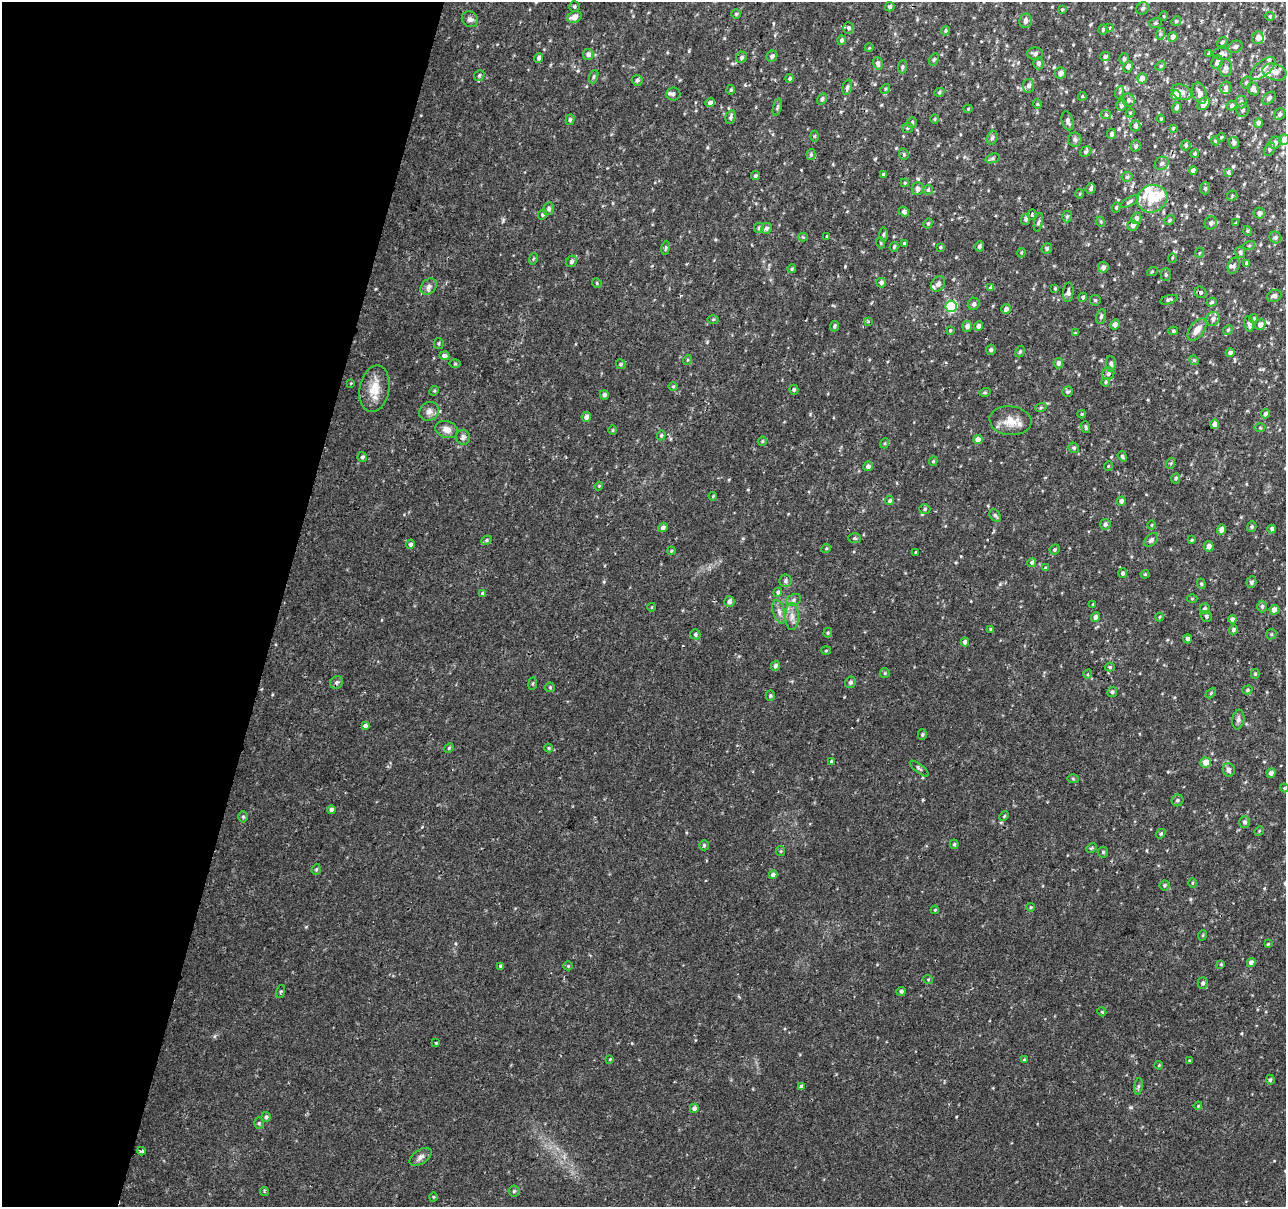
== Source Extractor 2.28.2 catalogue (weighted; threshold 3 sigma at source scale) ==
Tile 9 of 4 x 4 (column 1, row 3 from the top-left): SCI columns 6-1289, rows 1489-2693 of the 5141 x 5324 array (HDU 1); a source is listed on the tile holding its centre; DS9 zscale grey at full resolution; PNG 1288 x 1209 px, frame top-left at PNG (2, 2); each listed source drawn as its Kron ellipse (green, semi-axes under 4 px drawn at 4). Shown black and unused: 22% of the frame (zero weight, under 2 of 3 exposures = <1% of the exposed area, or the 3 px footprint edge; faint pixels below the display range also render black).
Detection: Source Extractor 2.28.2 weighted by HDU 2 'WHT'; one run over the whole footprint, this tile lists its part. Background 0.0195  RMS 0.0032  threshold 0.0145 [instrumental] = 3 sigma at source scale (4.5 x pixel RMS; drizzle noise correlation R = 1.50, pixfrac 1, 0.0396/0.0396 arcsec/px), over >= 5 px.
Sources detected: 379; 2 cosmic-ray / hot-pixel residue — neither listed nor drawn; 13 inside a brighter listed object's ellipse — not listed separately; the other 364 listed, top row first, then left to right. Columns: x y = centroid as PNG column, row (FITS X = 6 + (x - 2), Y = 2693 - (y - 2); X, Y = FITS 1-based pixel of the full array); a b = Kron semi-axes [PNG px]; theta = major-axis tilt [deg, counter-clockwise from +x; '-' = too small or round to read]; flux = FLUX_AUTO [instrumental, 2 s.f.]
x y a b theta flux
574 7 5 5 - 0.51
890 7 5 4 - 0.7
1143 8 6 5 - 0.68
1062 10 3 3 - 0.31
736 14 4 4 - 0.4
1164 16 5 3 - 0.29
1270 16 4 4 - 0.36
574 17 7 5 23 2.3
470 19 8 7 - 1.1
1026 21 7 6 - 1.4
1176 21 5 4 - 0.41
1155 23 6 5 - 0.58
848 28 6 5 - 0.83
1110 28 3 3 - 0.98
1103 29 5 4 - 0.63
946 31 5 4 - 0.44
1160 34 6 4 72 0.45
1173 37 5 4 - 1.8
1258 38 6 6 - 1.5
842 40 5 4 - 0.68
1222 42 5 3 - 0.43
1235 47 7 6 - 0.85
869 48 4 3 - 0.26
588 54 5 5 - 1.5
1035 54 8 6 0 1.1
1209 54 3 3 - 0.49
1222 54 9 6 -5 1.2
772 56 6 5 - 0.94
1105 56 5 4 - 0.74
741 57 6 5 - 0.73
539 58 5 4 - 0.95
1124 59 5 4 - 0.54
934 60 6 4 62 0.47
1217 62 7 5 61 1.5
878 63 6 5 - 1.1
1038 63 6 5 - 1
1161 66 5 4 - 0.45
902 67 7 4 84 0.55
1128 67 6 4 62 1.3
1226 68 9 6 89 1.2
1263 68 15 7 41 2.3
1274 72 12 8 -17 2.3
1061 73 6 5 - 1.2
479 75 6 5 - 0.52
594 77 7 4 71 0.54
790 78 4 4 - 0.62
1142 78 5 5 - 1.8
637 80 5 5 - 0.83
1246 83 6 4 73 0.55
1029 86 7 5 81 1.2
847 87 7 4 74 0.7
1226 88 6 5 - 0.92
885 89 5 4 - 0.43
1253 89 7 5 -58 1.8
731 90 5 4 - 0.45
939 92 5 4 - 0.53
1120 92 6 4 71 0.43
1182 92 10 7 -27 1.8
1199 93 11 6 -73 1.6
673 94 7 6 - 1.1
1176 95 5 5 - 4.5
1082 96 4 4 - 0.41
1269 98 8 5 44 0.93
822 99 6 4 55 0.71
1128 100 7 6 - 0.87
1241 102 6 5 - 0.8
710 103 5 4 - 1.1
1037 104 5 4 - 0.37
1203 104 7 5 49 3.3
1121 105 6 5 - 1.1
1232 106 5 4 - 0.82
777 107 9 4 77 0.56
1176 108 5 4 - 0.88
968 109 4 4 - 0.32
1243 110 7 6 - 0.98
1130 113 4 3 - 0.28
1106 114 5 4 - 0.46
1280 114 6 5 - 0.73
730 117 7 5 73 0.82
935 119 4 4 - 0.38
1161 119 4 3 - 0.34
570 120 5 4 - 0.54
1068 121 10 5 -75 1.1
912 122 5 5 - 0.79
1258 123 5 4 - 0.92
1135 126 5 5 - 1
907 128 5 5 - 0.52
1173 128 4 3 - 0.32
1111 134 5 4 - 1
814 136 5 3 - 0.36
1221 137 4 4 - 0.38
992 138 7 5 72 0.7
1075 140 7 6 - 0.84
1284 140 5 5 - 2.8
1215 141 4 4 - 0.37
1234 143 6 5 - 0.97
1275 143 6 5 - 1.2
1186 145 5 4 - 0.56
1136 146 5 5 - 0.77
1270 149 7 5 65 0.66
1086 152 6 5 - 0.59
811 154 5 4 - 0.52
904 154 6 4 -70 0.54
1195 154 4 4 - 0.5
992 158 7 4 20 0.55
1162 163 7 6 - 0.75
1193 170 4 4 - 1.1
1228 173 4 3 - 1.7
884 175 4 3 - 0.99
756 176 4 3 - 0.59
1127 177 5 5 - 0.52
905 183 4 3 - 0.32
1205 188 6 5 - 0.6
917 189 6 6 - 1.4
1091 189 5 5 - 0.66
928 190 5 5 - 0.41
1080 194 5 3 - 0.36
1232 196 5 5 - 0.41
1152 199 15 13 25 6.7
1130 202 10 4 29 0.81
1116 207 5 4 - 0.44
549 209 6 5 - 0.79
904 211 5 4 - 0.82
1259 213 5 5 - 0.91
542 214 5 4 - 0.72
1032 215 5 4 - 0.49
1067 217 6 5 - 0.51
1136 218 6 5 - 1.3
1026 219 5 4 - 0.78
1170 220 5 4 - 0.44
1038 222 9 4 76 0.57
1101 222 5 3 - 0.36
928 223 5 4 - 0.42
1211 223 6 6 - 1.1
1236 223 3 3 - 0.36
1133 225 5 5 - 1.2
759 228 5 5 - 0.51
766 228 5 5 - 0.84
1248 231 5 3 - 0.32
883 234 7 3 89 0.46
827 236 3 3 - 0.81
803 237 4 4 - 0.33
1275 237 6 5 - 0.74
881 243 5 3 - 0.31
904 243 4 3 - 0.32
979 246 5 4 - 0.7
1249 246 6 4 20 0.46
894 247 5 4 - 0.5
940 247 4 3 - 0.35
666 248 7 3 80 0.44
1047 248 5 5 - 0.65
1240 252 6 5 - 0.79
1021 253 5 3 - 0.31
1199 253 5 3 - 0.28
1172 258 5 3 - 0.28
533 259 6 3 72 0.37
571 261 6 5 - 0.83
1246 263 4 3 - 0.46
1234 266 8 5 69 0.78
1103 267 5 5 - 1.2
792 269 4 3 - 0.4
1152 272 5 3 - 0.33
1166 275 6 5 - 0.57
597 283 5 4 - 0.34
881 283 5 4 - 0.82
938 284 8 6 56 1
429 287 9 7 46 1.2
991 288 4 3 - 3
1055 288 4 3 - 0.39
1068 292 10 5 85 1.2
1200 292 6 5 - 0.69
1274 296 7 6 - 1
1083 297 4 4 - 0.62
1095 300 5 5 - 0.48
1169 300 9 4 16 0.62
1212 302 5 4 - 0.5
974 304 6 5 - 0.91
951 306 5 5 - 29
1006 309 5 5 - 1.2
1101 317 8 5 79 0.69
713 319 5 3 - 0.37
1213 319 7 6 - 1.3
1253 319 4 4 - 0.62
868 322 4 3 - 0.36
1249 324 8 4 -79 1
1115 325 5 4 - 1.5
1260 325 6 5 - 1.8
834 326 5 4 - 0.54
967 326 5 5 - 1.3
978 326 5 4 - 0.95
950 330 3 3 - 0.31
1197 330 13 7 54 2.6
1228 330 5 4 - 0.46
1173 331 5 4 - 0.47
1075 333 4 4 - 0.26
439 343 5 5 - 0.47
991 350 5 4 - 0.7
1020 352 6 4 63 0.52
1230 353 4 4 - 1
444 356 5 4 - 1.4
687 360 5 3 - 0.3
1194 360 5 4 - 0.41
1058 363 5 4 - 1.2
455 364 5 3 - 0.34
621 364 5 4 - 0.48
1111 364 8 5 -86 0.82
1108 374 6 5 - 0.81
1105 382 4 4 - 0.42
351 383 4 4 - 0.26
673 386 5 3 - 0.31
374 389 23 15 80 5.9
794 390 5 4 - 0.64
434 391 5 4 - 0.35
985 392 6 4 16 0.41
1067 392 5 5 - 0.61
604 395 4 4 - 0.99
1041 407 6 3 20 0.4
429 411 10 9 - 1.7
1082 414 4 4 - 0.35
1265 414 4 4 - 0.83
586 417 5 4 - 1.6
1010 421 21 14 -6 5
1215 424 5 4 - 2.2
1086 427 6 3 -72 0.5
1260 428 5 3 - 0.32
447 429 11 8 -15 2.3
613 430 5 3 - 0.33
661 435 5 4 - 0.44
463 437 7 7 - 1.1
978 440 5 4 - 2.6
762 441 5 4 - 0.37
885 443 5 3 - 0.3
1074 448 5 5 - 0.64
1122 456 5 4 - 0.56
362 457 5 4 - 0.56
933 461 5 4 - 0.43
1171 463 6 4 71 0.42
868 466 5 4 - 0.97
1108 466 5 3 - 0.26
1176 478 5 4 - 0.56
599 486 4 4 - 0.33
713 496 4 3 - 0.29
890 500 4 4 - 0.52
1121 501 4 4 - 1.1
925 509 5 5 - 0.56
995 515 7 5 -57 0.64
1105 524 5 5 - 0.9
1151 525 5 3 - 0.3
663 527 5 4 - 0.88
1252 527 5 4 - 0.48
1221 529 5 4 - 1.3
1272 529 4 3 - 0.78
854 538 6 5 - 0.46
486 540 5 4 - 0.48
1151 540 8 5 46 0.9
1192 540 4 3 - 0.38
410 544 5 4 - 0.89
1209 546 5 5 - 1.7
826 549 5 3 - 0.28
1055 549 5 4 - 0.5
671 551 4 3 - 0.32
915 552 3 2 - 0.45
1032 562 4 4 - 0.69
1045 568 4 4 - 0.34
1123 573 5 4 - 0.73
1145 574 4 4 - 0.39
785 581 6 6 - 0.75
1251 582 6 5 - 0.68
1201 584 5 4 - 0.47
778 592 5 4 - 0.68
482 593 4 4 - 0.41
1192 599 5 3 - 0.27
793 600 8 5 29 0.91
729 602 5 5 - 1.2
1093 604 3 2 - 0.28
652 607 4 3 - 0.23
1262 607 6 4 88 0.67
1205 609 5 5 - 0.6
1274 610 5 4 - 2.1
779 612 12 6 -74 1.6
792 616 13 7 -90 2.2
1206 616 6 5 - 0.53
1095 617 5 4 - 1.1
1159 617 4 3 - 0.27
1232 619 4 4 - 0.79
990 629 4 3 - 0.29
1233 630 4 4 - 0.78
828 633 5 4 - 0.34
695 634 5 4 - 0.54
1271 634 5 5 - 0.45
1187 639 4 4 - 1
965 642 4 4 - 0.98
826 651 5 3 - 0.3
775 666 5 4 - 0.85
1110 667 5 4 - 0.5
885 673 5 4 - 0.42
1088 674 5 3 - 0.29
1255 674 5 4 - 0.41
337 682 7 6 - 0.83
850 682 6 5 - 0.87
533 684 6 3 81 0.37
550 687 5 4 - 0.39
1247 690 5 4 - 0.46
1112 692 5 4 - 0.66
1211 693 6 4 46 0.39
770 696 5 4 - 0.49
1238 719 10 6 81 0.94
365 726 4 3 - 2.4
922 735 5 4 - 0.49
449 748 5 4 - 0.38
549 748 4 4 - 0.33
831 762 4 4 - 0.69
1206 762 5 5 - 3.4
919 769 11 3 -38 0.57
1229 770 7 6 - 1.3
1271 773 4 4 - 1.2
1073 779 6 4 -2 0.36
1284 788 4 4 - 0.32
1177 800 6 6 - 0.66
331 810 4 4 - 1.1
1004 816 5 3 - 0.34
243 817 5 4 - 0.55
1245 822 6 5 - 0.85
1259 831 5 4 - 0.35
1161 834 5 3 - 0.44
954 844 5 4 - 0.48
704 845 5 5 - 0.53
1091 848 5 3 - 0.57
781 851 5 4 - 0.39
1103 852 5 5 - 0.45
316 869 6 4 70 0.44
773 875 4 4 - 1.6
1192 883 5 3 - 0.31
1164 885 5 5 - 0.52
1031 907 4 3 - 0.35
935 910 4 3 - 0.29
1203 935 5 3 - 0.32
1268 944 3 3 - 0.32
1251 963 4 4 - 1.8
1221 964 4 4 - 0.33
501 966 3 3 - 0.57
568 966 5 4 - 0.35
928 979 5 3 - 0.29
1203 983 6 5 - 0.8
901 991 5 4 - 0.65
280 992 6 3 71 0.4
1102 1012 4 3 - 0.28
436 1043 4 4 - 0.31
610 1059 4 3 - 0.3
1024 1060 4 3 - 0.3
1189 1060 3 3 - 0.24
1159 1065 4 3 - 0.28
1270 1080 5 4 - 0.53
1138 1086 8 4 82 0.58
801 1087 4 4 - 1.1
1198 1106 4 3 - 0.34
694 1108 4 4 - 1.1
266 1117 5 4 - 0.66
259 1123 5 5 - 0.49
141 1151 4 3 - 0.58
420 1157 12 7 34 1.4
264 1191 4 3 - 0.61
514 1191 5 5 - 0.53
433 1197 4 3 - 0.26
Isophote crosses this tile's border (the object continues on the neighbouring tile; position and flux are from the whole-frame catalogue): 1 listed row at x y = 1284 140